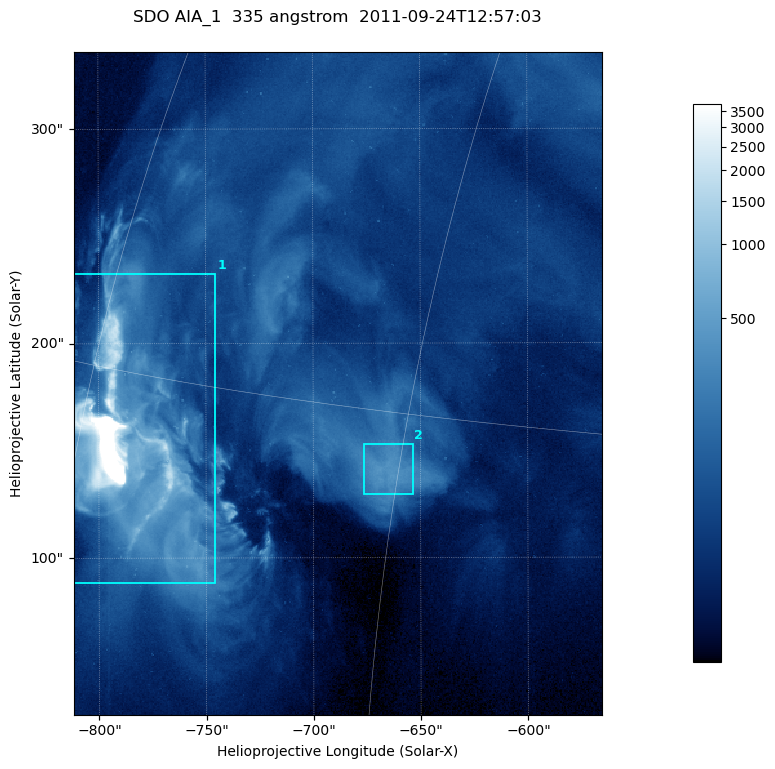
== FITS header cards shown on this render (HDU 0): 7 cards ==
TELESCOP= 'SDO     '           /
INSTRUME= 'AIA_1   '           /
WAVELNTH=                  335 /
WAVEUNIT= 'angstrom'           /
DATE-OBS= '2011-09-24T12:57:03.62' /
CTYPE1  = 'HPLN-TAN'           /
CTYPE2  = 'HPLT-TAN'           /

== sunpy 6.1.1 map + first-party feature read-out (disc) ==
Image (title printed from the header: SDO AIA_1  335 angstrom  2011-09-24T12:57:03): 410 x 514 px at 0.601 arcsec/px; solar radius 957 arcsec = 1592 px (partial field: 2.6% of the solar disc is inside the frame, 100% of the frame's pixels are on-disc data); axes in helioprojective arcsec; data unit not stated in the header (colour bar unlabelled)
Pointing: header CRPIX1/2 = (2042.06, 2043.86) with CRVAL1/2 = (0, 0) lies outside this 410 x 514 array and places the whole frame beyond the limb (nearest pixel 1.41 R_sun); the SolarSoft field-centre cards XCEN/YCEN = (-688.5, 181.3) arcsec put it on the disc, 1319 arcsec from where CRPIX/CRVAL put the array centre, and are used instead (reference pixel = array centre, CRVAL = XCEN/YCEN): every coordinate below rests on XCEN/YCEN
Orientation: roll -0.143 deg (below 1 deg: not rotated)
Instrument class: DISC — disc imager (sunpy class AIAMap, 335 A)
Bright regions (active regions / flare kernels): reference = the on-disc median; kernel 3 px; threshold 5 sigma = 238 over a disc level ~67.3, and >= 1.15x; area >= 210 px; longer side >= 5 px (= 3 arcsec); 2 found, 2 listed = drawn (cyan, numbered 1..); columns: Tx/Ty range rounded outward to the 2 arcsec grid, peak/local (2 s.f.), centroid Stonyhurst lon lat
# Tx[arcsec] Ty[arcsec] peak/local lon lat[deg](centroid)
1 -812..-744 88..234 235 -57 +13
2 -678..-652 128..154 6.2 -45 +13